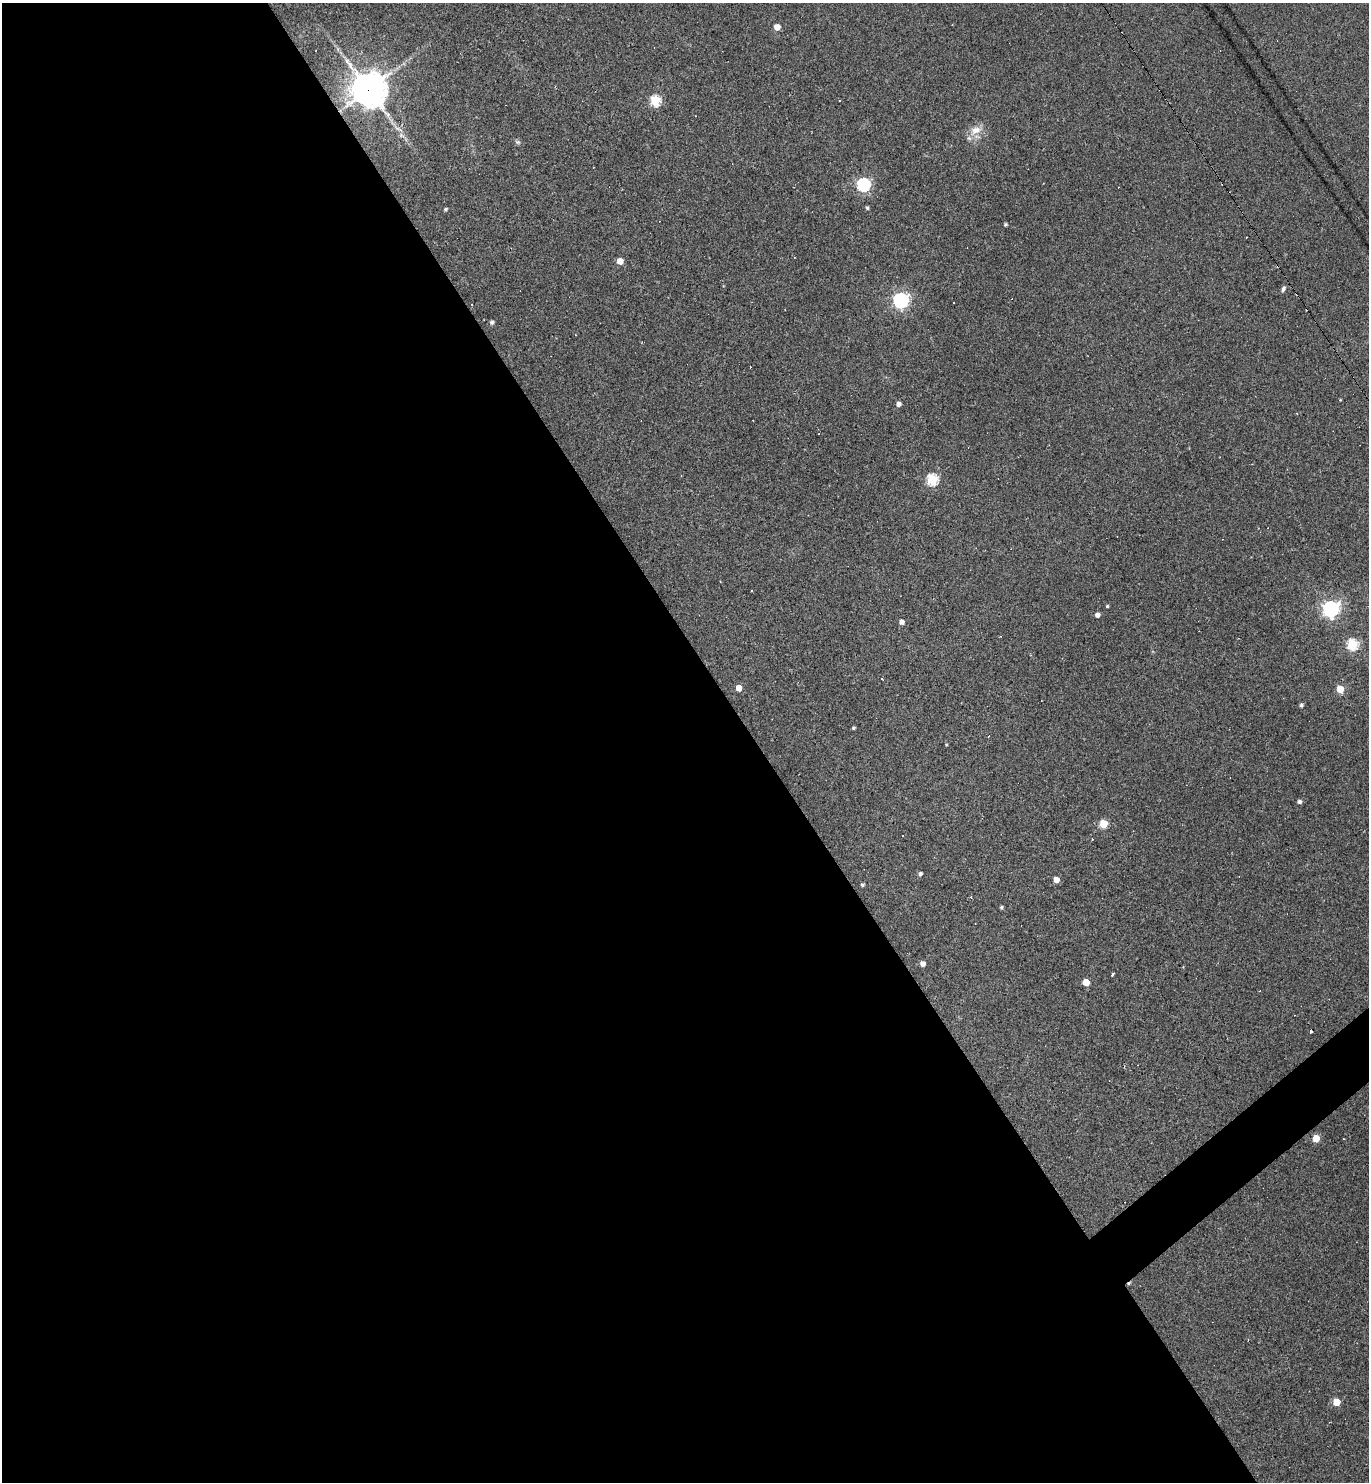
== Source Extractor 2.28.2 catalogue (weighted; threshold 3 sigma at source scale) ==
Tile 9 of 4 x 4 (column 1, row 3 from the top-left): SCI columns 294-1660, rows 1481-2960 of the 5916 x 5921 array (HDU 1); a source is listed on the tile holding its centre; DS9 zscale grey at full resolution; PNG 1371 x 1484 px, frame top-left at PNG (2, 3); no overlay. Shown black and unused: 56% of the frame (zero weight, under 2 of 3 exposures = <1% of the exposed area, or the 3 px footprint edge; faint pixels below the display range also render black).
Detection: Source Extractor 2.28.2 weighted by HDU 2 'WHT'; one run over the whole footprint, this tile lists its part. Background 0.109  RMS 0.007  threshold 0.0316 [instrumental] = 3 sigma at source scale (4.5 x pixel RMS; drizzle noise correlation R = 1.50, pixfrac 1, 0.05/0.05 arcsec/px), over >= 5 px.
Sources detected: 53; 13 cosmic-ray / hot-pixel residue — not listed; the other 40 listed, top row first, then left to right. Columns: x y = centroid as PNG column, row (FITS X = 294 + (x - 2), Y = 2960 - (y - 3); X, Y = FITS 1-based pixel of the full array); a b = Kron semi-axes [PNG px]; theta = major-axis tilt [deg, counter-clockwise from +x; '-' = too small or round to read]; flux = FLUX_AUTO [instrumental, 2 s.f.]
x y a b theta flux
777 27 4 4 - 11
368 89 12 11 - 1300
655 101 5 5 - 54
975 130 17 10 27 7.9
402 135 9 3 -45 1.8
518 142 6 5 - 1.3
863 185 6 6 - 110
867 208 4 3 - 1.1
445 209 4 4 - 1.2
1005 224 3 3 - 1.1
620 261 5 5 - 8.9
1283 289 7 4 69 2
900 300 6 6 - 200
954 303 3 2 - 0.54
492 322 5 4 - 1.7
898 404 4 4 - 3.3
932 479 6 5 - 65
1107 606 3 3 - 0.81
1331 609 6 6 - 250
1097 615 4 4 - 3.5
901 622 4 4 - 3.5
1352 644 5 5 - 64
882 678 3 2 - 0.69
739 688 5 4 - 7.2
1340 689 5 5 - 19
1301 705 4 4 - 1.5
854 728 3 3 - 0.96
946 745 4 3 - 0.53
1299 802 4 4 - 2
1103 824 5 5 - 31
920 874 5 4 - 1.5
1056 880 4 4 - 7.9
862 885 4 4 - 1.1
1002 907 4 3 - 1.1
923 964 4 4 - 4.3
1113 974 3 3 - 2.9
1086 982 5 5 - 14
1311 1031 3 3 - 1.4
1316 1138 5 5 - 17
1336 1402 5 5 - 15
Overlapping masked pixels (flux is a lower limit): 1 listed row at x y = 368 89